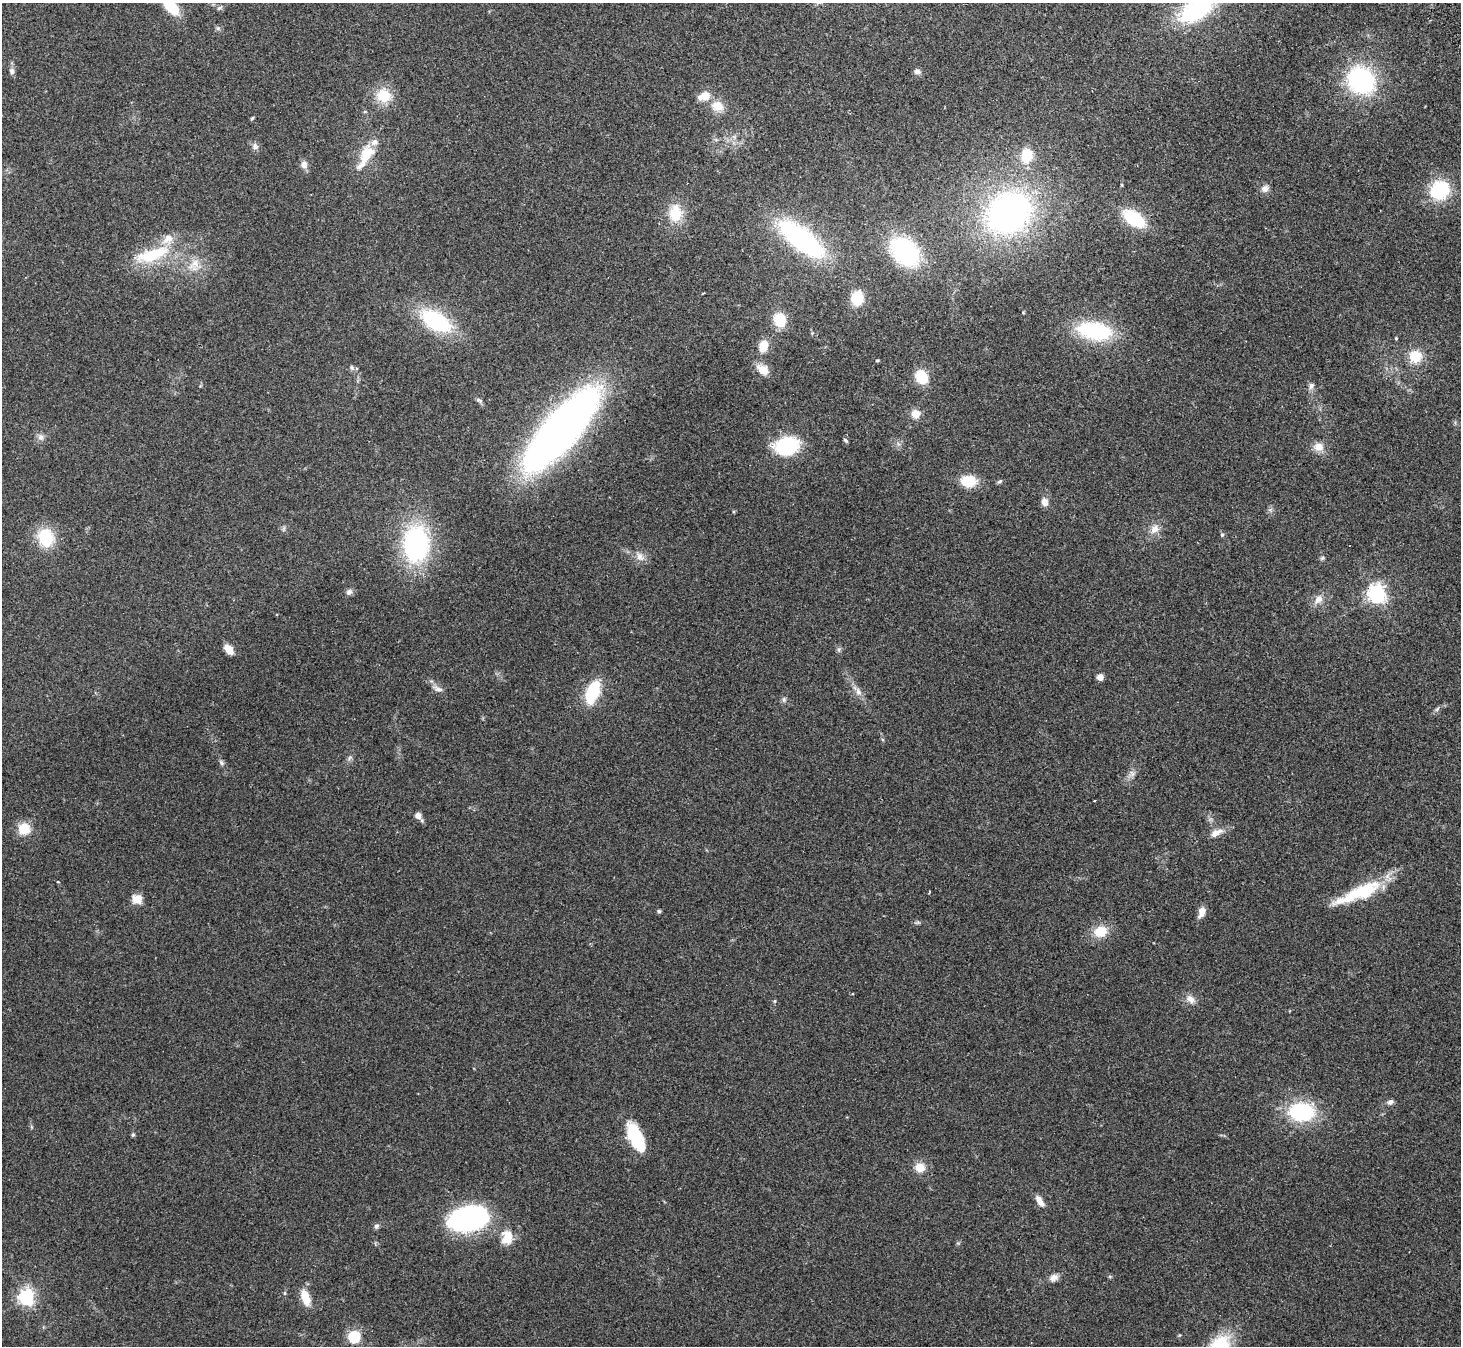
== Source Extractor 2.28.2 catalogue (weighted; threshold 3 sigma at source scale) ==
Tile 10 of 4 x 4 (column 2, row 3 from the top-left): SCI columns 1512-2970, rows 1541-2884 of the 5943 x 5903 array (HDU 1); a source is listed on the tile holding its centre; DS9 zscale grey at full resolution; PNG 1463 x 1348 px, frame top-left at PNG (2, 3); no overlay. Shown black and unused: <1% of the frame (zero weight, under 2 of 3 exposures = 3% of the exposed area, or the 3 px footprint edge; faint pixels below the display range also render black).
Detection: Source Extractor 2.28.2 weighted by HDU 2 'WHT'; one run over the whole footprint, this tile lists its part. Background 0.109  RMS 0.0092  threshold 0.0413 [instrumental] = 3 sigma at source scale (4.5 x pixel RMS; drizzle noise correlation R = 1.50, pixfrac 1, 0.05/0.05 arcsec/px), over >= 5 px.
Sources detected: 96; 1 inside a brighter object's white glare — not listed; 4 inside a brighter listed object's ellipse — not listed separately; the other 91 listed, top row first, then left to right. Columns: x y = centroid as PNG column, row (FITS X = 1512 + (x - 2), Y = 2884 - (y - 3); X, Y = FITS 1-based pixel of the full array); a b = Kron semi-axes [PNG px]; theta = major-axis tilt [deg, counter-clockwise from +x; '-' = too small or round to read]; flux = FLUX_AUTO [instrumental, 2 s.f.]
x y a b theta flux
171 7 16 9 -46 33
219 8 7 5 31 1.7
1197 8 39 19 36 110
12 71 9 7 -81 2.9
917 72 9 6 -17 2.9
1361 80 22 18 -43 140
383 95 18 17 - 22
705 95 11 10 - 12
717 106 15 12 -17 13
252 118 5 4 - 1.1
255 146 10 7 -73 3.3
367 154 24 15 62 23
1027 155 13 11 77 25
304 164 7 7 - 6.5
1265 189 10 9 - 4.6
1440 190 16 14 38 61
675 213 21 15 88 22
1008 213 43 36 34 310
1134 218 20 11 -35 54
801 239 39 15 -38 190
905 251 26 19 -44 130
152 255 54 17 18 47
194 264 21 11 35 12
857 298 10 9 - 33
1023 312 4 4 - 0.77
780 320 11 9 -76 28
436 321 30 16 -30 83
1094 331 28 15 -10 88
1396 338 4 3 - 0.92
763 346 12 8 77 13
1415 356 11 11 - 22
877 360 4 3 - 1.1
352 367 7 5 -57 1.7
763 370 17 11 -35 9.9
921 377 11 9 -56 32
1311 386 9 7 63 3.2
479 400 10 5 -45 2
915 414 11 10 - 7.5
561 430 64 21 49 750
41 437 10 8 -73 3.9
845 440 7 3 -45 1.3
787 446 20 14 13 72
1319 447 13 11 -22 8.3
969 481 15 11 -3 24
1000 481 8 4 27 1.4
1044 502 9 8 - 5.6
1154 529 14 10 52 7.5
1222 535 6 5 - 1.6
46 537 21 17 -77 33
416 544 37 26 87 120
640 556 12 9 -52 6.1
1322 558 7 4 45 1.4
349 592 8 7 - 3
1376 594 6 6 - 410
1318 599 15 10 49 7.2
228 649 8 5 -50 17
839 650 7 4 -72 1.6
1100 677 5 4 - 14
438 689 15 6 -20 3.9
593 692 20 10 69 48
858 692 12 7 -72 5
784 699 7 5 -71 1.9
1437 709 7 4 45 1.8
350 758 8 4 46 1.9
221 763 8 5 -51 2.1
1094 801 3 2 - 0.93
418 816 6 5 - 6.6
24 829 12 12 - 18
1216 833 18 7 27 7.4
58 882 4 2 - 0.6
1357 893 71 13 24 47
137 899 12 10 1 9
659 911 5 5 - 1.3
1202 912 12 7 73 7.7
1100 931 16 12 22 17
1190 999 13 9 -37 6.1
775 1001 6 4 90 1
1390 1102 8 6 24 2.9
1301 1112 25 18 -2 72
133 1135 5 5 - 1.2
636 1138 29 12 -66 47
920 1167 13 12 - 10
1040 1201 15 7 -59 6.5
468 1219 37 22 13 160
376 1226 7 6 - 2.1
507 1237 20 15 89 14
1053 1277 12 8 24 5.4
285 1293 6 4 90 1.1
26 1297 6 6 - 300
305 1298 17 8 -70 16
354 1337 6 5 - 110
Isophote crosses this tile's border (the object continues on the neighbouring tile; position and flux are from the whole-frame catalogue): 2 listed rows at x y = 171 7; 1197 8